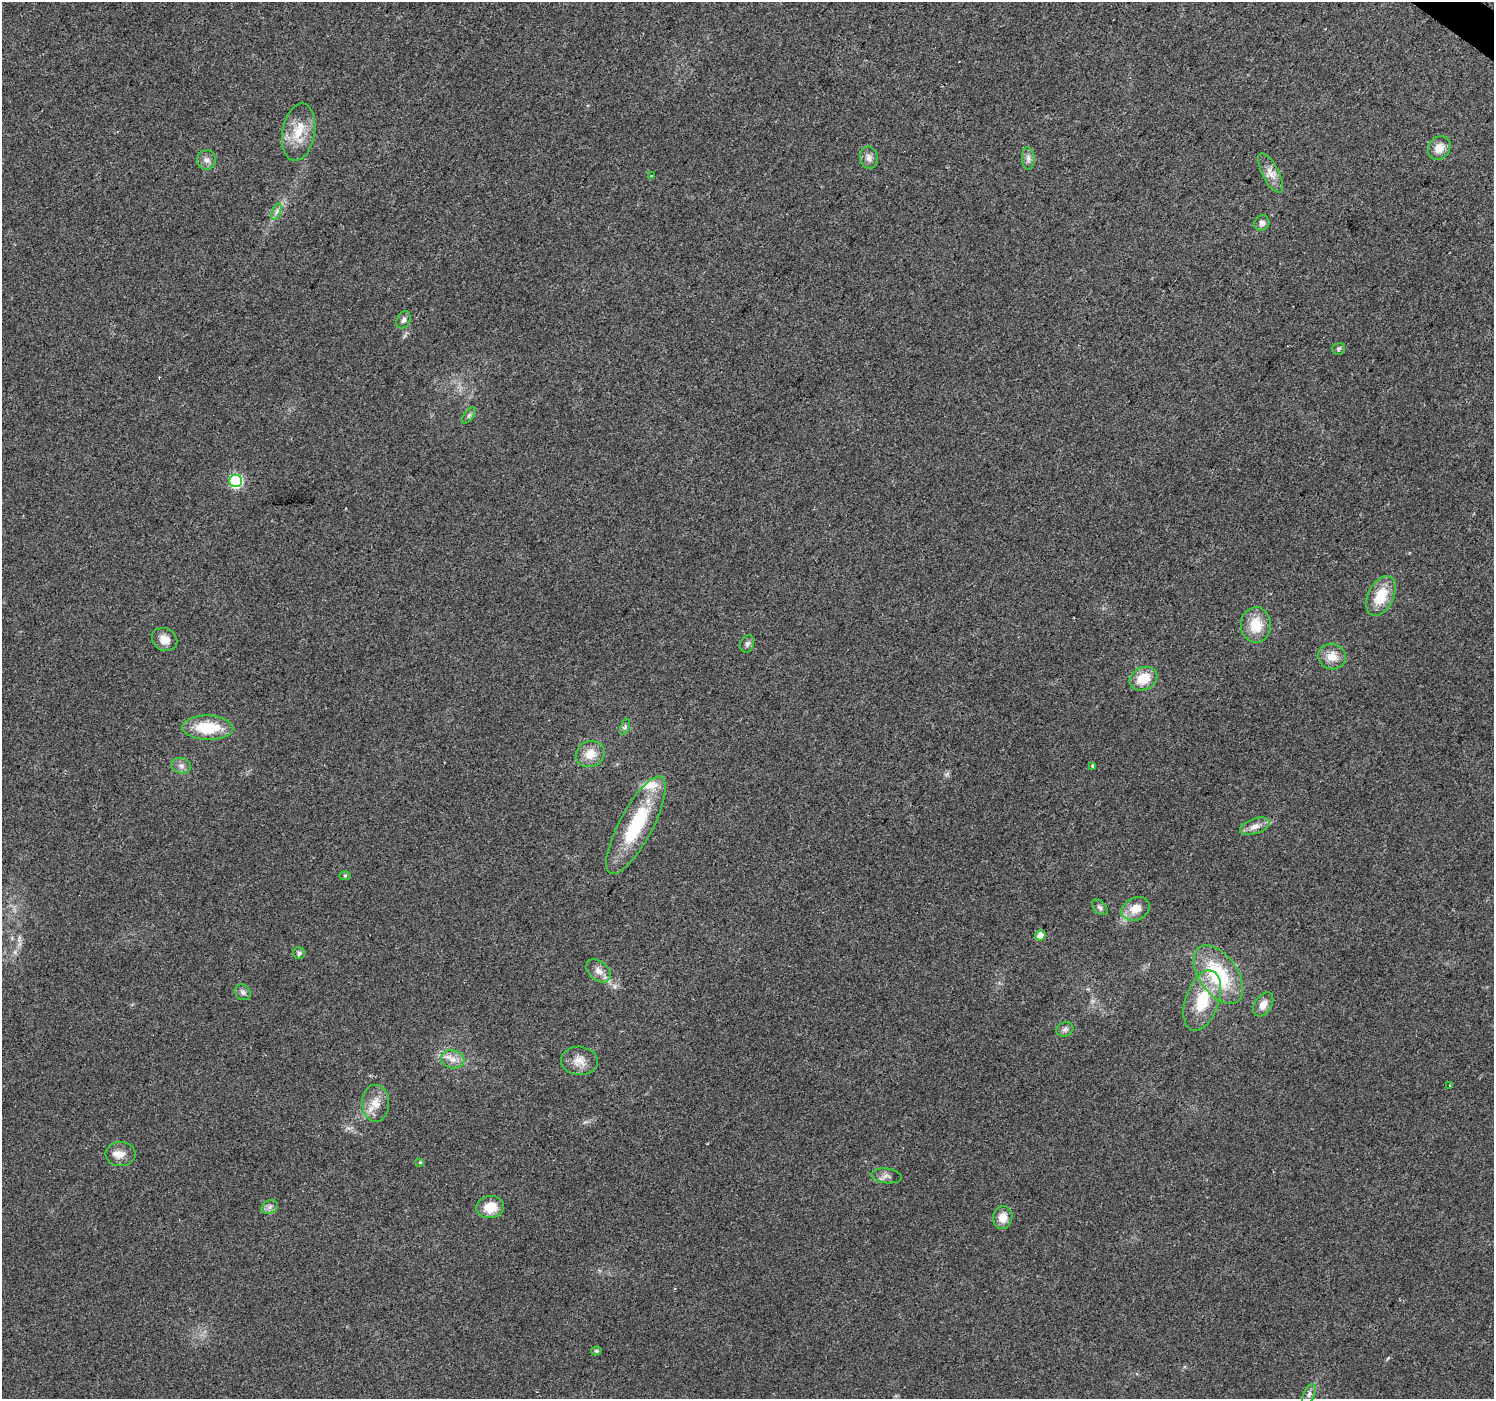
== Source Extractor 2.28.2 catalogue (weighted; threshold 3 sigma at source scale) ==
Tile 10 of 4 x 4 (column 2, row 3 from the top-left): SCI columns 1498-2989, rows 1643-3039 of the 5974 x 6013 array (HDU 1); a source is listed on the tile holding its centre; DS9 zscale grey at full resolution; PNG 1496 x 1401 px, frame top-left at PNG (2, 2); each listed source drawn as its Kron ellipse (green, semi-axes under 4 px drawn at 4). Shown black and unused: <1% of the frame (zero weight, under 2 of 3 exposures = <1% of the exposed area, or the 3 px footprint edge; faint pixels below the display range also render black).
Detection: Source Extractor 2.28.2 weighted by HDU 2 'WHT'; one run over the whole footprint, this tile lists its part. Background 0.0326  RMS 0.0065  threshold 0.0291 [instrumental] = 3 sigma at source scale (4.5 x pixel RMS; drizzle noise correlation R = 1.50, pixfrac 1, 0.0396/0.0396 arcsec/px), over >= 5 px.
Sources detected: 51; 2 inside a brighter listed object's ellipse — not listed separately; the other 49 listed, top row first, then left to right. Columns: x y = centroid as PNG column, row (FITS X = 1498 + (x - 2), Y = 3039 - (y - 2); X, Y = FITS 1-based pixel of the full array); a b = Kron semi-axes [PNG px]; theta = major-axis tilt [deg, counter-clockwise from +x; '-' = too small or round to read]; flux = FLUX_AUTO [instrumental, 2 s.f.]
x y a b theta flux
299 132 29 16 80 16
1439 148 13 10 53 6.9
869 158 11 9 -82 3.3
1028 158 11 6 -86 2.6
206 160 10 9 - 3.1
1271 173 22 8 -63 6.2
652 176 4 3 - 0.88
277 212 9 4 71 1.6
1262 223 8 7 - 2.7
403 320 9 6 62 2.1
1338 349 7 5 14 1.2
469 415 9 4 54 1.6
236 481 6 6 - 83
1381 596 21 13 63 17
1256 625 18 15 -90 16
165 639 13 11 -33 7
747 644 9 6 70 1.8
1332 657 14 12 -16 7.9
1143 679 14 11 25 15
625 727 8 4 68 1.4
208 728 25 12 -2 24
590 754 15 13 24 8.9
181 766 10 7 -12 2.9
1093 766 4 3 - 3.2
636 825 54 17 62 47
1255 826 15 7 18 4.8
345 875 6 4 0 0.76
1100 907 9 5 -45 1.7
1136 909 14 11 26 8.8
1040 935 5 5 - 7.7
299 953 6 6 - 1.7
598 971 14 9 -40 5
1218 975 33 19 -55 46
243 992 8 7 - 2
1202 1001 31 16 71 26
1263 1004 13 8 57 5.4
1065 1029 9 7 27 2.3
453 1059 12 9 -11 5.3
579 1061 18 14 -4 7.3
1450 1085 3 2 - 0.74
376 1103 18 13 -88 8.8
120 1154 15 12 0 5.6
420 1162 4 4 - 0.59
886 1176 15 7 -7 3.2
270 1207 8 6 23 2.3
490 1207 14 11 6 12
1003 1217 11 9 80 7.5
596 1351 5 4 - 1.1
1309 1394 11 5 65 2.4